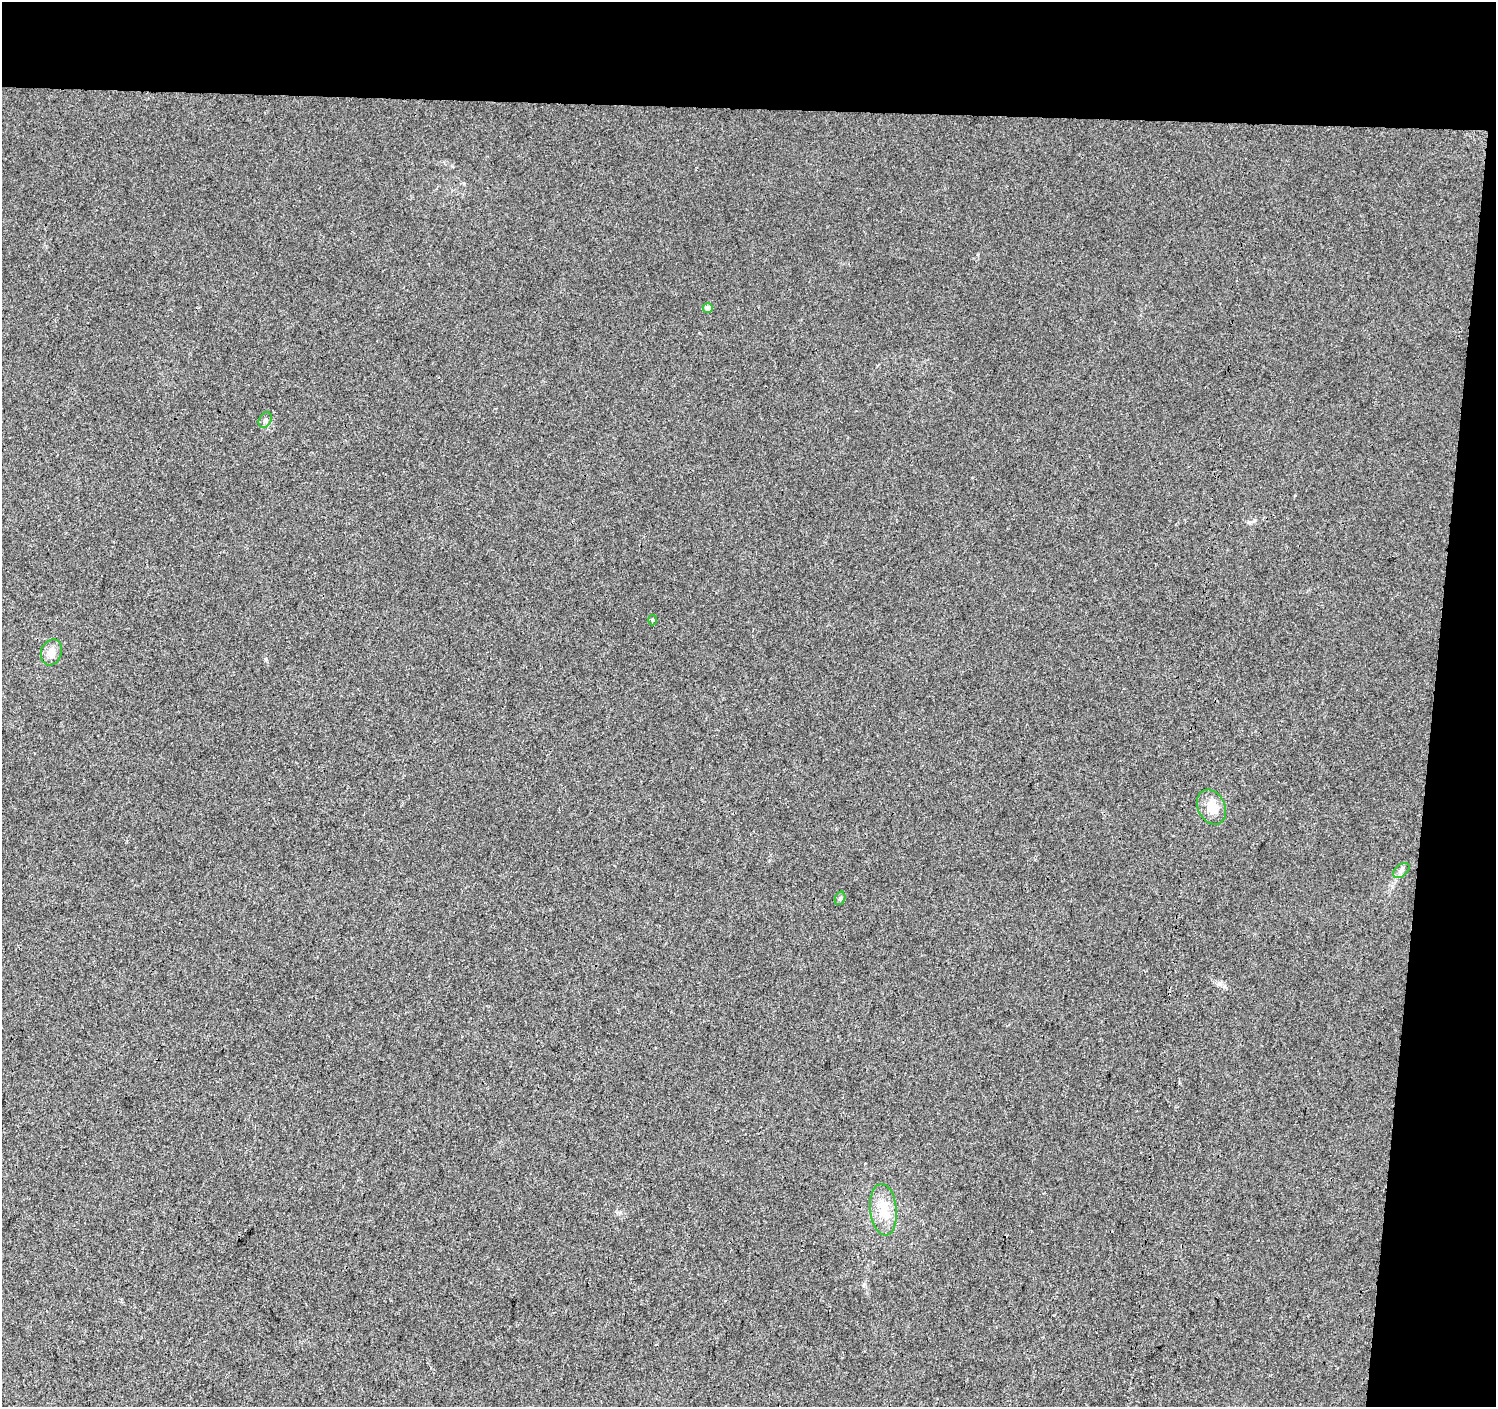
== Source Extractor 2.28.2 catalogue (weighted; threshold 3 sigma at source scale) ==
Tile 3 of 3 x 3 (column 3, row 1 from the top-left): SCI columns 2997-4490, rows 3094-4498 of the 4490 x 4726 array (HDU 1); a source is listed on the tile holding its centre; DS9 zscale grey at full resolution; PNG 1498 x 1409 px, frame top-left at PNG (2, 2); each listed source drawn as its Kron ellipse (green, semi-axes under 4 px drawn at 4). Shown black and unused: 12% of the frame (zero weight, under 3 of 4 exposures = <1% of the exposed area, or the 3 px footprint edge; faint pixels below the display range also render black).
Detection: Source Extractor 2.28.2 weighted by HDU 2 'WHT'; one run over the whole footprint, this tile lists its part. Background 0.00866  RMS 0.0039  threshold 0.0176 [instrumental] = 3 sigma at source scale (4.5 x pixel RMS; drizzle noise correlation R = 1.50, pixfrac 1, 0.0396/0.0396 arcsec/px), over >= 5 px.
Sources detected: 8; all 8 listed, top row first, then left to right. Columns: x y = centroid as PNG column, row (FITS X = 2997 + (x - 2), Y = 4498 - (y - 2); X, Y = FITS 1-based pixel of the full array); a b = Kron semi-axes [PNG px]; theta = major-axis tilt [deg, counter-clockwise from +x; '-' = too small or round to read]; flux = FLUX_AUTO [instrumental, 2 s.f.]
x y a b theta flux
708 308 5 5 - 2.3
265 420 8 6 62 1.1
652 620 5 3 - 0.37
51 652 13 10 70 3.5
1211 807 18 13 -63 5.9
1401 871 9 6 41 1.1
840 898 7 5 72 0.77
883 1210 26 13 -84 8.6